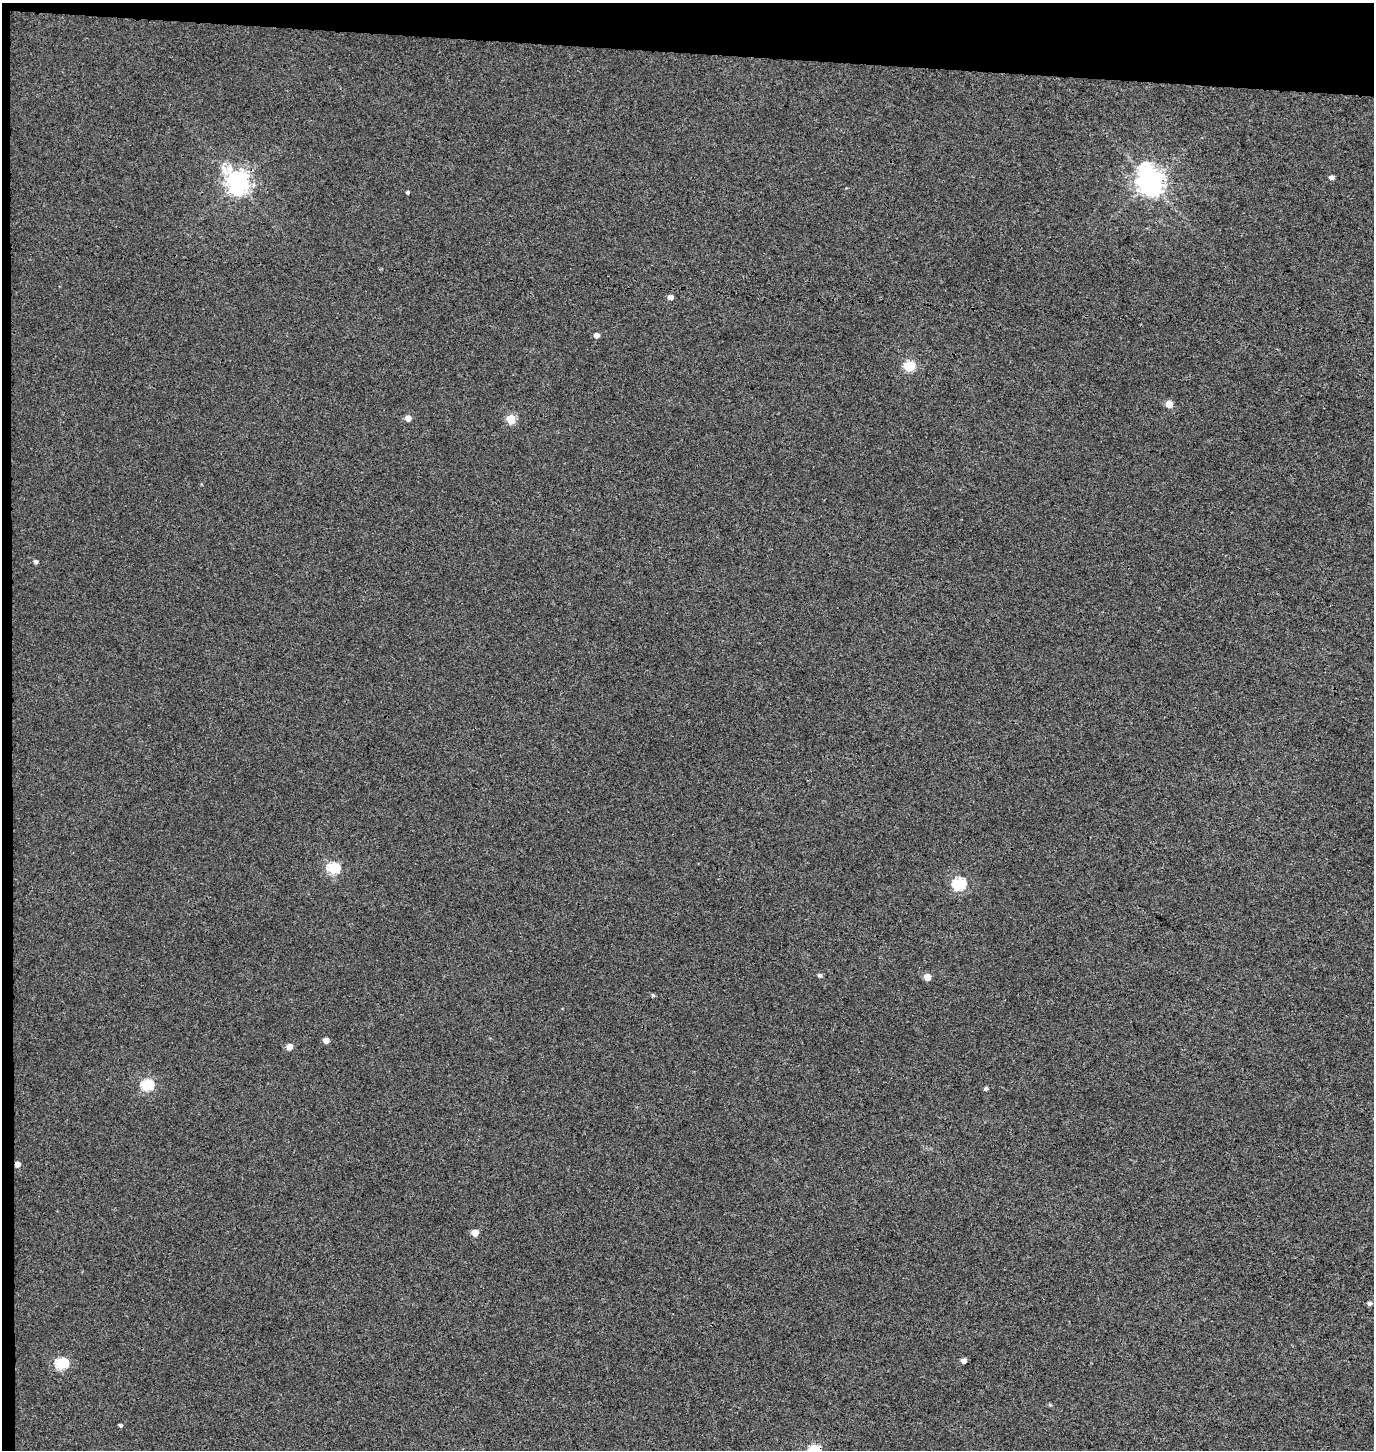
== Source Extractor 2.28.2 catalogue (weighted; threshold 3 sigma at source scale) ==
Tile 1 of 3 x 3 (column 1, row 1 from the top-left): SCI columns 271-1642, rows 2908-4355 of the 4656 x 4358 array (HDU 1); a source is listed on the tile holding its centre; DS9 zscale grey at full resolution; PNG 1376 x 1452 px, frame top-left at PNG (2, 3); no overlay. Shown black and unused: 4% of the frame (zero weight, under 3 of 4 exposures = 5% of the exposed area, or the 3 px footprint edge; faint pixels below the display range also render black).
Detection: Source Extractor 2.28.2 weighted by HDU 2 'WHT'; one run over the whole footprint, this tile lists its part. Background 0.00244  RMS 0.004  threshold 0.018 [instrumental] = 3 sigma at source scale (4.5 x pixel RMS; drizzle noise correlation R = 1.50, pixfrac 1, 0.0396/0.0396 arcsec/px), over >= 5 px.
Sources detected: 28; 1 cosmic-ray / hot-pixel residue — not listed; the other 27 listed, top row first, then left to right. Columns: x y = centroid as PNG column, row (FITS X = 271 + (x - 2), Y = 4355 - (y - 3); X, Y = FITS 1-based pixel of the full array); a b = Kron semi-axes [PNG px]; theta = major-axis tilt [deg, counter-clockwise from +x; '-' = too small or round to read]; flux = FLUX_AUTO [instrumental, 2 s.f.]
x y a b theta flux
1331 177 5 4 - 1.5
1150 182 9 8 - 420
238 183 9 8 - 290
407 192 3 3 - 0.65
670 297 5 4 - 2.3
596 335 5 4 - 2
909 366 5 5 - 29
1169 404 5 5 - 4.9
408 418 5 5 - 3.4
511 419 6 5 - 17
36 562 4 4 - 1
333 868 6 6 - 37
959 884 6 6 - 45
820 975 5 5 - 0.92
927 977 5 5 - 4.8
653 995 5 4 - 0.58
326 1040 5 5 - 2.3
289 1047 5 5 - 3.6
147 1085 6 6 - 37
985 1089 5 4 - 0.79
475 1233 5 5 - 4.4
1369 1303 5 5 - 1.1
963 1360 5 5 - 2
61 1363 6 6 - 36
1050 1405 5 4 - 0.49
120 1425 4 4 - 0.74
814 1449 6 5 - 26
Overlapping masked pixels (flux is a lower limit): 2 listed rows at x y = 238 183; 814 1449
Isophote crosses this tile's border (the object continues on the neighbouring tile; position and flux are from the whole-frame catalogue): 1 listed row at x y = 814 1449